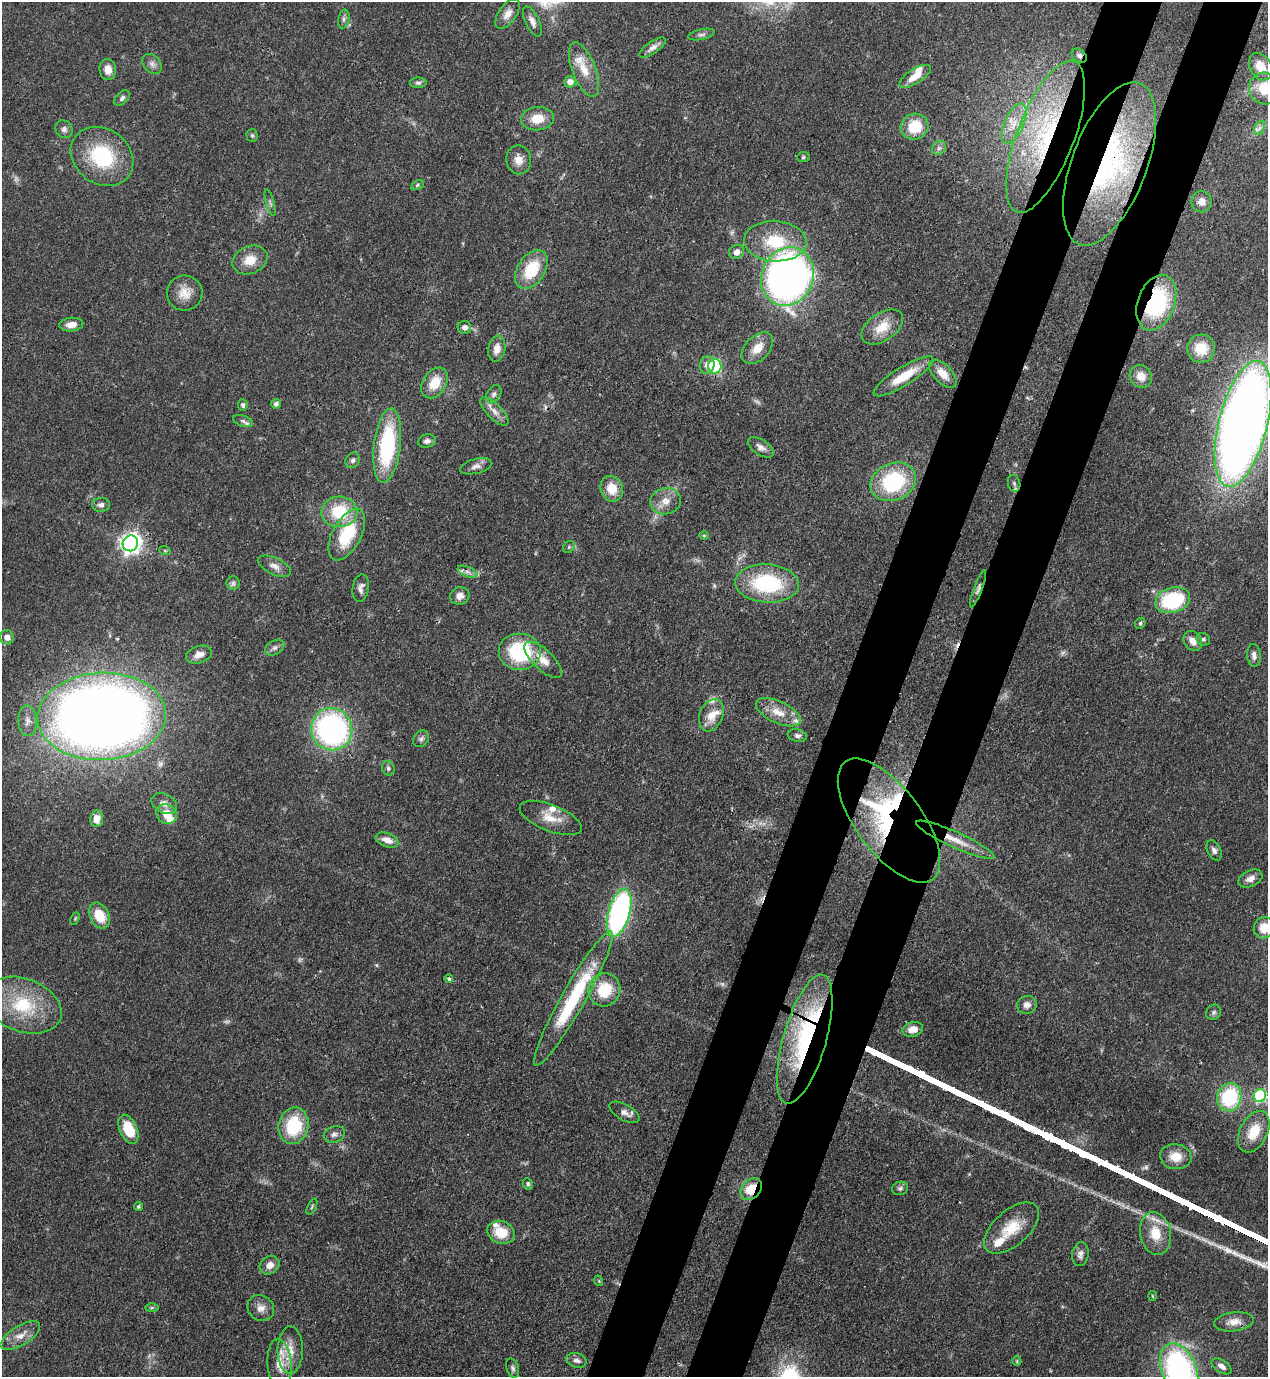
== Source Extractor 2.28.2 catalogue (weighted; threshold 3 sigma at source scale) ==
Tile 10 of 4 x 4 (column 2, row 3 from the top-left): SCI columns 1619-2884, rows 1416-2790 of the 5638 x 5579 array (HDU 1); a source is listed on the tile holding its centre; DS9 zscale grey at full resolution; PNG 1270 x 1379 px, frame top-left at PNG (2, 2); each listed source drawn as its Kron ellipse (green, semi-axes under 4 px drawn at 4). Shown black and unused: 9% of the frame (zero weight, under 3 of 4 exposures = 7% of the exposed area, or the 3 px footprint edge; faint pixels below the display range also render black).
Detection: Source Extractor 2.28.2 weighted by HDU 2 'WHT'; one run over the whole footprint, this tile lists its part. Background 0.0513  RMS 0.0033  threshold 0.0147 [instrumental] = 3 sigma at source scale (4.5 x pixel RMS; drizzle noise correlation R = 1.50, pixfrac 1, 0.05/0.05 arcsec/px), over >= 5 px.
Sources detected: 168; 5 too faint to see at this stretch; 2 inside a brighter object's white glare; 4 cosmic-ray / hot-pixel residue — neither listed nor drawn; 9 inside a brighter listed object's ellipse — not listed separately; the other 148 listed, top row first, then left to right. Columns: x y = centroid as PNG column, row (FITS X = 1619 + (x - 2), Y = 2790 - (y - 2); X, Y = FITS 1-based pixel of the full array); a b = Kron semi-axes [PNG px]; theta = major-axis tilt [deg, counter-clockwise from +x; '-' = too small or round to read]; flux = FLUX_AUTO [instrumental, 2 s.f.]
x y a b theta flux
508 14 17 9 54 2.8
344 19 9 5 77 0.92
532 21 16 7 -65 2.1
701 34 13 5 12 1
652 48 15 6 35 1.6
1079 56 8 6 -41 0.94
152 64 11 8 -50 1.5
1260 67 14 10 -61 4.5
108 69 10 8 -85 3.1
584 70 29 11 -68 6.8
915 76 18 7 32 4.5
570 82 6 5 - 2.3
418 83 8 5 0 0.85
1265 89 16 15 - 7.3
122 98 9 5 47 0.92
537 119 16 11 7 5.8
1014 123 21 9 66 5.5
915 127 14 13 - 9.3
1260 128 7 4 65 0.96
64 129 9 8 - 1.2
252 135 6 5 - 0.57
1046 137 81 28 69 54
939 148 8 6 45 1
102 156 33 27 -36 24
803 157 6 5 - 0.55
519 160 14 12 -82 3.3
1109 164 86 37 69 68
417 185 6 4 29 0.52
1202 202 10 10 - 2.2
270 203 14 3 -75 0.75
775 241 31 20 -3 15
736 252 7 7 - 2.1
250 260 18 13 24 5.7
531 269 21 13 57 13
788 277 30 26 65 190
185 293 18 17 - 4.8
1156 303 29 18 70 34
71 325 12 6 7 2.5
464 327 7 6 - 1.4
882 327 23 14 34 7
757 348 19 12 45 5
497 349 13 8 80 3
1201 349 14 14 - 7.9
707 365 9 7 77 2.2
715 366 7 6 - 26
943 374 17 9 -46 4
904 376 34 9 32 8.6
1141 376 12 10 -51 3.3
435 383 17 11 56 6.8
494 394 10 6 58 1.1
276 404 5 5 - 1.1
243 405 6 5 - 0.83
494 411 18 7 -46 2.7
243 421 10 5 -19 1.1
1243 424 65 24 76 450
427 441 9 6 14 1.2
387 446 37 13 83 31
761 447 14 7 -33 1.8
352 460 8 6 61 0.93
476 466 16 7 14 1.8
893 482 23 18 23 28
1014 483 8 6 -74 0.98
612 489 13 11 -67 6.3
666 501 15 13 14 4
101 505 9 7 -2 1.2
339 512 18 15 3 13
347 534 28 14 62 18
704 535 5 3 - 0.32
130 543 8 7 - 200
569 547 6 5 - 0.58
165 551 6 3 -20 0.36
274 566 18 8 -25 2.3
467 572 10 5 -21 1.4
233 583 6 6 - 0.85
767 583 32 19 -4 30
361 588 14 8 81 1.7
978 589 20 4 69 1.1
460 596 10 8 18 2.1
1173 600 18 12 16 28
1140 623 6 5 - 0.52
7 637 7 7 - 2.2
1203 639 7 6 - 0.72
1193 641 10 8 -51 2.8
275 648 10 7 30 1.2
520 652 21 18 0 25
199 654 13 8 16 3.1
1254 655 11 7 -85 1.5
543 660 24 10 -44 4.8
778 712 24 11 -25 5.5
711 715 17 11 68 5.2
102 716 64 44 3 490
28 721 15 9 -88 2.5
332 729 21 20 - 85
797 736 9 6 -12 1
421 739 9 7 55 1
388 768 7 6 - 0.83
164 803 13 9 -27 2.3
166 814 11 9 -37 5.8
551 818 33 13 -21 6.2
97 819 8 6 82 2.9
889 821 73 33 -53 51
387 840 12 7 -18 2.9
955 840 43 8 -24 6.5
1214 850 11 6 -64 1.3
1250 879 13 8 24 2.2
619 913 25 10 74 77
99 916 13 9 -62 7.7
75 919 6 4 64 0.41
1264 928 11 10 - 5.1
449 979 4 4 - 0.76
604 990 17 16 - 12
573 998 77 11 61 30
23 1005 40 26 -21 21
1027 1005 10 9 - 2
1214 1012 8 7 - 0.89
913 1029 10 7 15 2.9
805 1039 67 21 74 49
1260 1096 6 6 - 33
1229 1097 14 12 73 25
624 1112 17 7 -30 2
293 1126 18 15 77 18
128 1129 15 8 -66 9.8
1254 1132 22 13 63 8.2
334 1134 11 8 19 1.4
1176 1157 16 12 -9 5.2
528 1184 6 5 - 0.61
900 1188 8 6 18 0.92
751 1189 12 9 45 9
138 1206 4 4 - 0.49
312 1207 9 3 64 0.49
1011 1228 33 17 42 10
501 1232 14 11 -20 7.2
1155 1233 21 15 -79 8.8
1080 1254 12 8 80 1.7
270 1265 10 8 36 2.2
599 1281 5 3 - 0.28
1152 1296 5 3 - 0.35
152 1308 6 4 1 0.49
261 1308 14 12 -40 2.7
1234 1322 20 9 7 3.4
20 1335 22 10 32 3.8
290 1350 23 12 89 5.3
576 1360 10 7 -15 1.5
1017 1361 5 4 - 0.37
280 1365 26 12 -85 4.9
1222 1366 11 6 -33 1.5
513 1368 10 6 -71 0.97
1179 1369 27 17 -67 75
Overlapping masked pixels (flux is a lower limit): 10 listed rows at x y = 1079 56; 1046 137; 1109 164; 1156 303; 767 583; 978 589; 889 821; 955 840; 805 1039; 751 1189
Isophote crosses this tile's border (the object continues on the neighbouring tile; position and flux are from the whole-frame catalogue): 3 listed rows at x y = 1265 89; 1264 928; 1179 1369
Unlisted compact peaks at least as high as the median listed source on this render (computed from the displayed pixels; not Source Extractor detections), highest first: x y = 1227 1250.